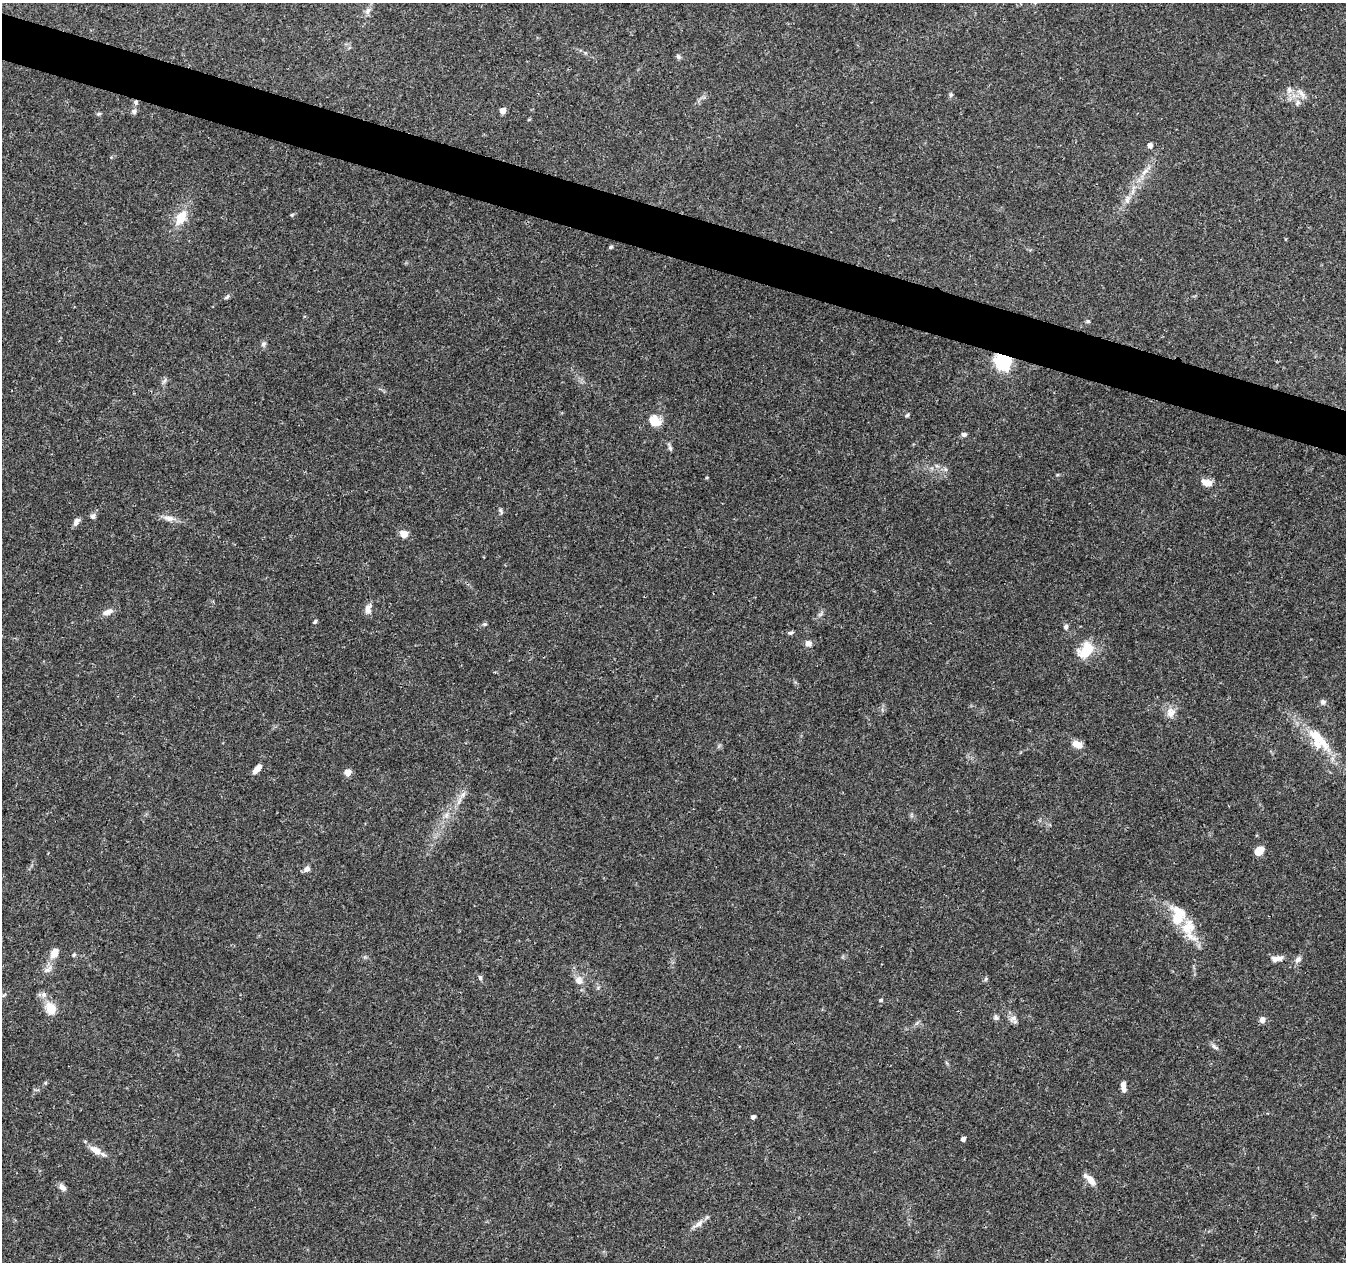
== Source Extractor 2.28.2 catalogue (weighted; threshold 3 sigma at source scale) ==
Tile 11 of 4 x 4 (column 3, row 3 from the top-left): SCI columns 2697-4040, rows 1542-2801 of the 5388 x 5541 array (HDU 1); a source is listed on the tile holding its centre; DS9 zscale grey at full resolution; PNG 1348 x 1264 px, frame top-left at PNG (2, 3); no overlay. Shown black and unused: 4% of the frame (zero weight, under 3 of 4 exposures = <1% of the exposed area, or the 3 px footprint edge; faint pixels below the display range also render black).
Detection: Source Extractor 2.28.2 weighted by HDU 2 'WHT'; one run over the whole footprint, this tile lists its part. Background 0.0487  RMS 0.0025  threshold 0.0113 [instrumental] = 3 sigma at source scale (4.5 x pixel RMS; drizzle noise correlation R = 1.50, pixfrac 1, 0.0396/0.0396 arcsec/px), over >= 5 px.
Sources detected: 75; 1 inside a brighter listed object's ellipse — not listed separately; the other 74 listed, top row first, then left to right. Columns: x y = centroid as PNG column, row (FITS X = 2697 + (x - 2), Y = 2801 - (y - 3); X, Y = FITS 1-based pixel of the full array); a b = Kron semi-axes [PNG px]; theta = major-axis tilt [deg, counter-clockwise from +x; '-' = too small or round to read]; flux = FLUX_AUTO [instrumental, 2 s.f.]
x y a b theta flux
368 11 11 6 52 1.1
678 57 7 5 -49 0.51
1289 89 9 6 -75 0.97
1301 94 16 7 -52 1.5
951 95 7 5 69 0.43
136 102 7 6 - 0.65
1297 103 9 6 51 0.92
503 110 5 4 - 2.7
134 111 7 6 - 0.73
99 114 6 5 - 0.38
1150 145 5 4 - 1.2
1145 172 13 6 45 1.7
1127 199 12 6 81 1.3
292 215 6 3 -71 0.25
181 217 21 11 58 4.7
610 247 5 4 - 0.4
227 297 8 5 44 0.52
1088 321 5 5 - 0.39
263 344 7 6 - 0.62
1003 361 7 6 - 77
164 381 10 4 60 0.57
907 415 6 4 44 0.36
654 421 14 12 -33 4.1
964 434 7 6 - 0.65
670 448 9 5 -74 0.58
945 469 7 4 -71 0.44
1207 483 12 8 -22 2.3
501 511 9 5 -68 0.5
93 516 6 6 - 0.84
169 518 16 7 -9 1.8
76 522 11 6 59 1
404 534 7 6 - 3
368 609 13 8 73 1.5
108 612 14 7 26 1.7
821 614 10 5 50 0.67
315 621 7 3 54 0.33
485 624 6 5 - 0.39
1066 627 7 6 - 0.63
790 633 7 5 9 0.5
808 643 8 7 - 1.3
1086 650 25 16 52 5.6
1323 702 7 6 - 0.76
1171 712 14 12 69 2.2
1318 739 41 16 -50 9.7
1077 744 11 7 -26 2.6
257 769 13 5 51 2
348 772 5 5 - 2.9
463 795 9 6 28 1.1
446 815 10 5 55 0.92
1259 851 9 6 41 3.6
307 869 8 7 - 1
1178 915 25 17 -83 7.2
54 953 11 9 65 2.5
1277 958 17 7 10 1.6
1298 959 11 7 50 1.1
47 969 14 6 34 1.2
480 977 7 5 -75 0.46
986 979 6 4 87 0.38
579 980 13 11 -63 1.9
44 994 7 7 - 0.93
881 1000 5 4 - 0.36
51 1008 13 10 -65 4.2
996 1017 9 5 -64 0.63
1013 1018 11 8 30 1.2
1262 1020 7 7 - 1.2
1214 1047 11 5 -37 0.76
45 1083 5 5 - 0.32
1123 1087 13 6 -85 1.5
753 1117 4 4 - 0.79
963 1139 4 4 - 1
96 1151 16 8 -34 2.7
1090 1180 17 7 -46 2.3
62 1187 11 7 -47 1.1
698 1224 18 6 36 1.6
Overlapping masked pixels (flux is a lower limit): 2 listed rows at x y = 136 102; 1003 361